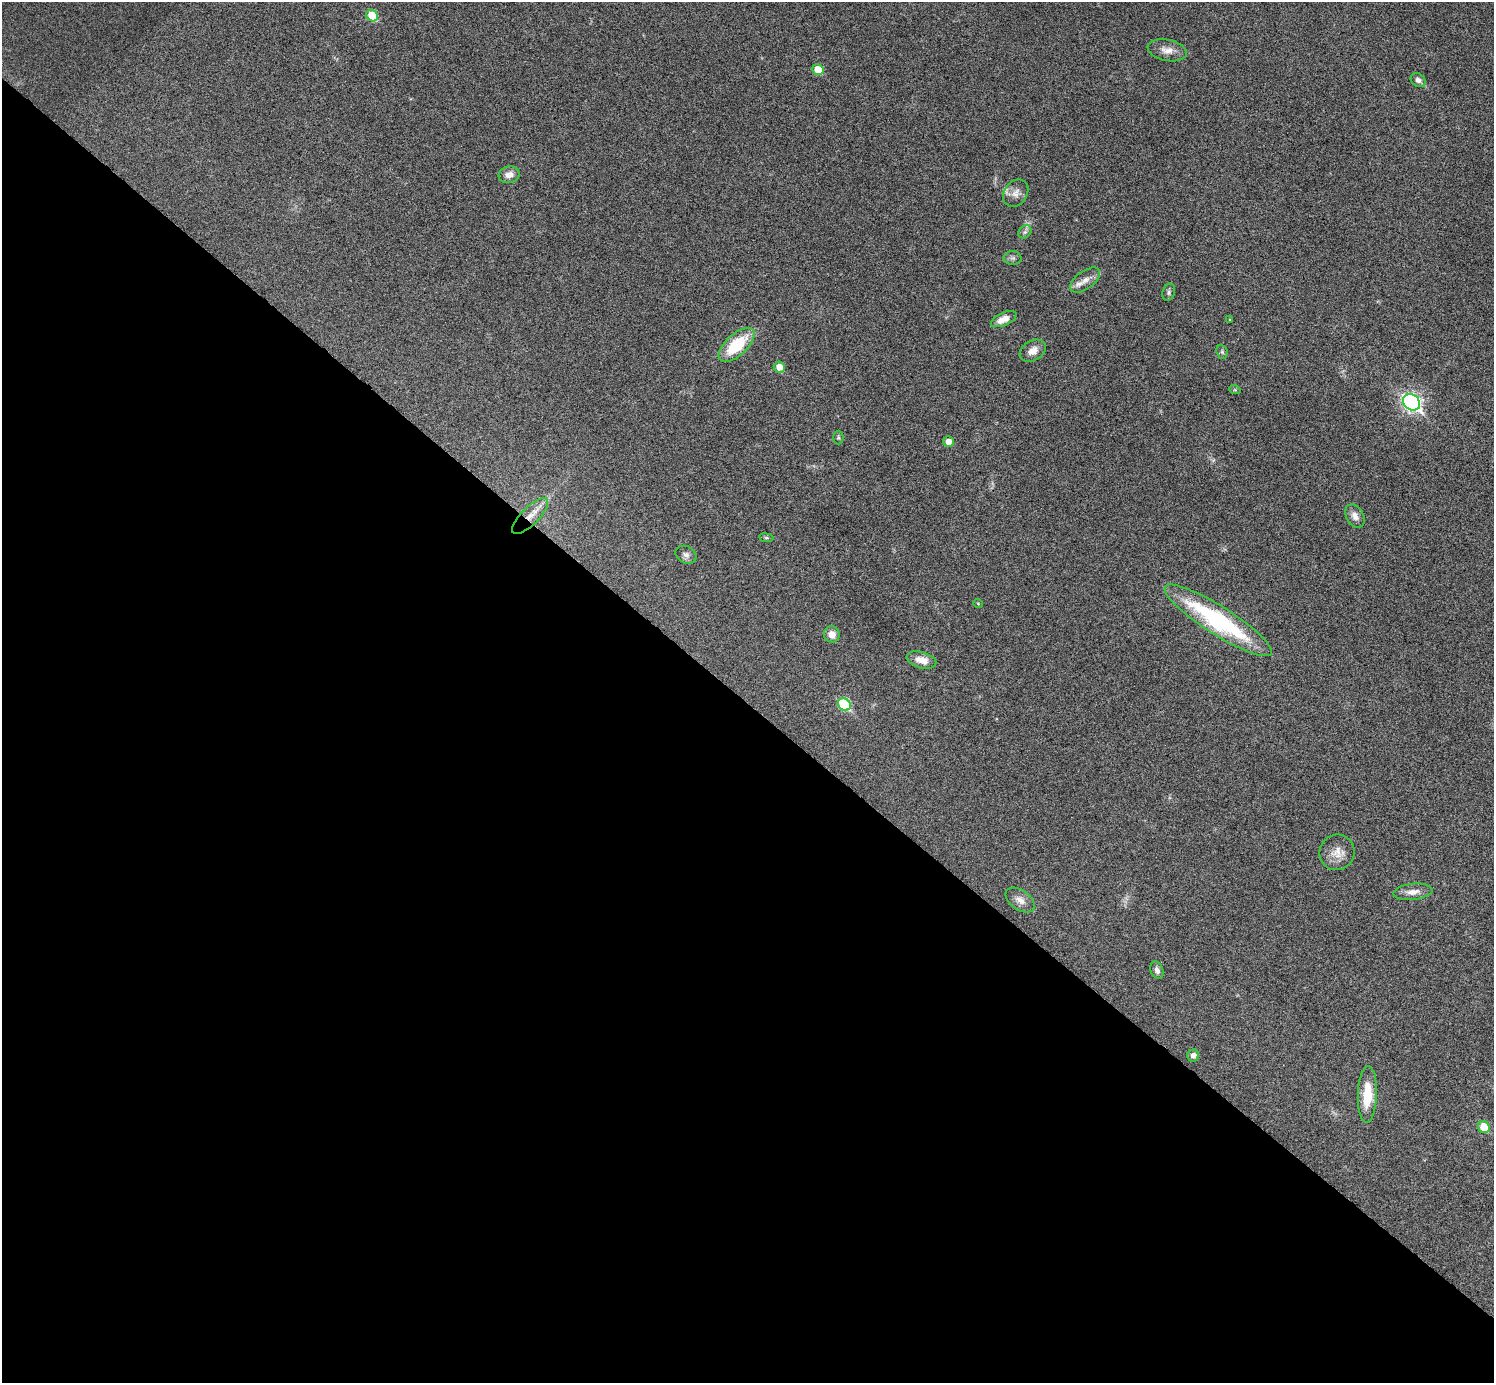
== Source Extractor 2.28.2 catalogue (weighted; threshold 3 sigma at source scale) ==
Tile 14 of 4 x 4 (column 2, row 4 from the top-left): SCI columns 1506-2997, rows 305-1685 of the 5992 x 5993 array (HDU 1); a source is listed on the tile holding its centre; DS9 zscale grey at full resolution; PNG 1496 x 1385 px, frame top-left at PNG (2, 2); each listed source drawn as its Kron ellipse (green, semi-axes under 4 px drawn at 4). Shown black and unused: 49% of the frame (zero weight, under 6 of 11 exposures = <1% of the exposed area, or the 3 px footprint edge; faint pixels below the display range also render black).
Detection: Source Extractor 2.28.2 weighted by HDU 2 'WHT'; one run over the whole footprint, this tile lists its part. Background 0.0216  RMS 0.0026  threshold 0.0105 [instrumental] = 3 sigma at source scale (4.09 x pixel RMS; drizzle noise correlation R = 1.36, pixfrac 0.8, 0.05/0.05 arcsec/px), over >= 5 px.
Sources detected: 38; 2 inside a brighter listed object's ellipse — not listed separately; the other 36 listed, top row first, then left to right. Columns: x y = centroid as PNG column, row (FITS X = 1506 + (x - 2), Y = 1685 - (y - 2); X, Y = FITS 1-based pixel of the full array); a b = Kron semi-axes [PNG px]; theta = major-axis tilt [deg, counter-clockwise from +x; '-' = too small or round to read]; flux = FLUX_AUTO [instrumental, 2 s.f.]
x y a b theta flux
372 16 6 5 - 6.4
1167 50 20 10 -12 2.4
818 70 6 5 - 4.5
1418 80 8 6 -36 0.95
509 175 10 8 11 1.9
1016 193 15 11 54 1.9
1025 232 7 6 - 0.58
1013 258 9 6 0 0.69
1085 280 17 9 36 1.9
1169 292 9 6 72 0.61
1004 319 14 6 23 2.4
1230 320 3 2 - 0.18
737 345 22 10 43 11
1033 351 14 10 31 2
1222 352 7 5 -69 0.47
779 367 6 5 - 2.6
1235 390 6 3 -18 0.24
1411 402 9 7 -40 83
838 438 7 5 -89 0.39
948 441 5 5 - 1.6
530 516 24 8 45 3.5
1355 516 13 8 -61 1.7
766 538 7 4 -8 0.36
686 555 11 8 -29 0.99
978 603 5 3 - 0.19
1218 620 63 14 -32 32
832 634 8 7 - 2.2
921 660 15 8 -15 2.5
844 704 7 5 -42 15
1337 852 18 17 - 3
1413 892 19 8 6 2.1
1020 900 16 10 -35 1.9
1157 970 9 6 -69 0.91
1193 1056 6 6 - 1.4
1367 1094 28 9 88 7
1484 1127 6 5 - 5.3
Overlapping masked pixels (flux is a lower limit): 1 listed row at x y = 530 516